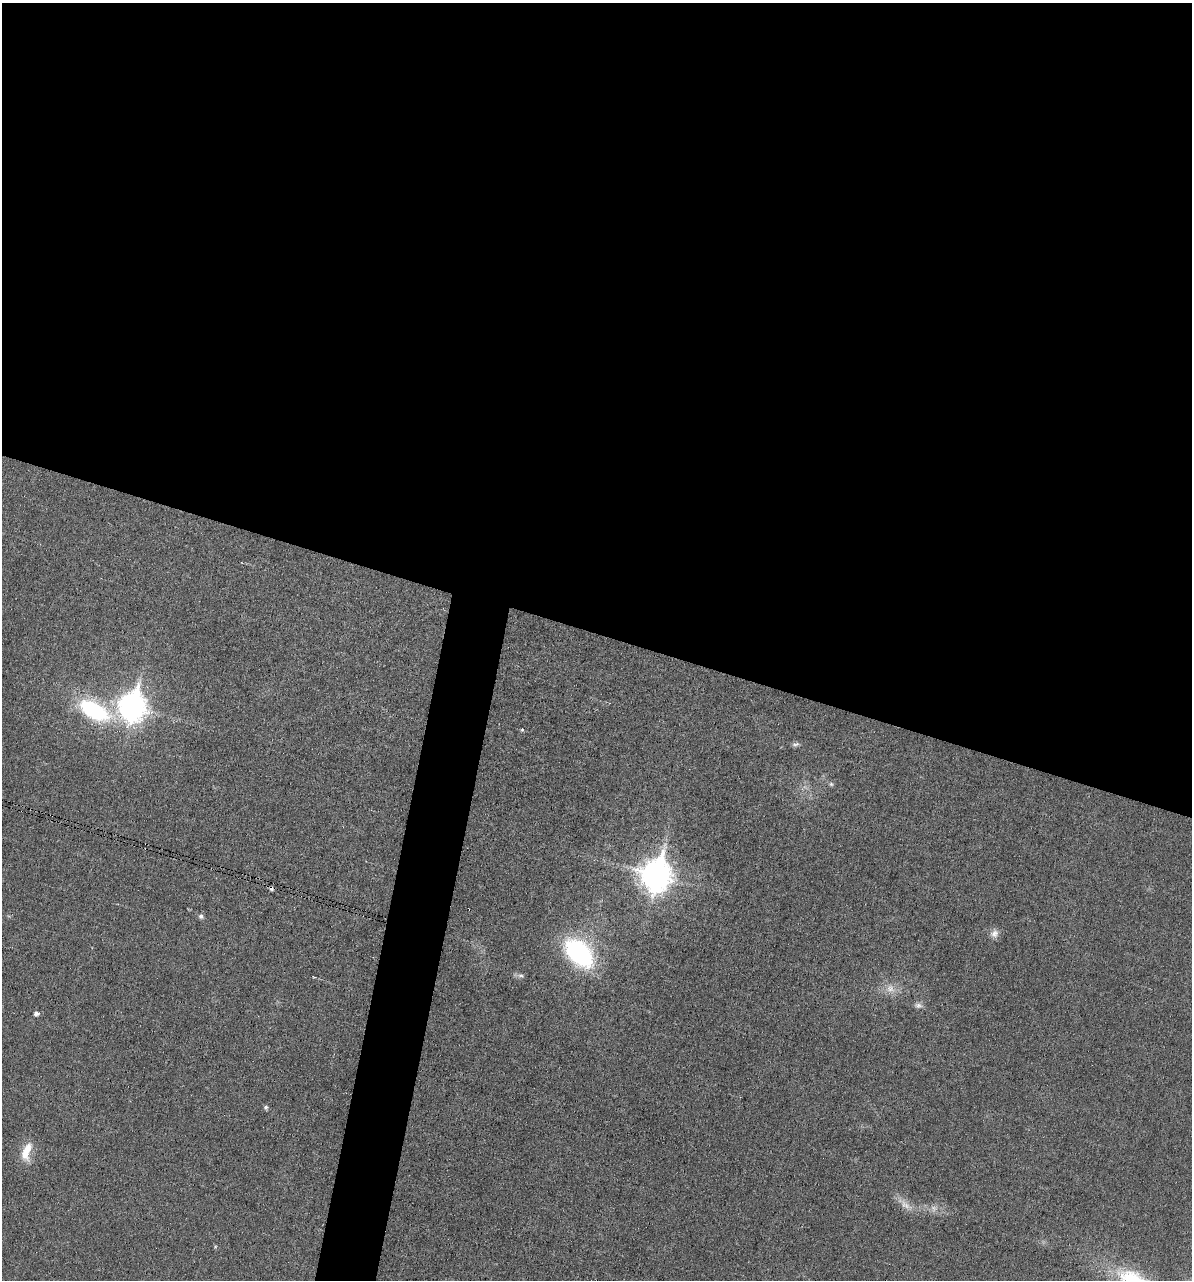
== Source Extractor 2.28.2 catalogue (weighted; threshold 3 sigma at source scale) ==
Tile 3 of 4 x 4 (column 3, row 1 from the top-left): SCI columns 2504-3693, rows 3837-5114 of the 5132 x 5115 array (HDU 1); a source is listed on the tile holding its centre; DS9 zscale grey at full resolution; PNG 1194 x 1282 px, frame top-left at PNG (2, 3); no overlay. Shown black and unused: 52% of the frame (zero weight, under 3 of 6 exposures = <1% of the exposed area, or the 3 px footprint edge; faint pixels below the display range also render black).
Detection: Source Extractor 2.28.2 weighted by HDU 2 'WHT'; one run over the whole footprint, this tile lists its part. Background 0.0195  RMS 0.0036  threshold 0.0145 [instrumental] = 3 sigma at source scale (4.09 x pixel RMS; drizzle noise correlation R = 1.36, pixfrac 0.8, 0.05/0.05 arcsec/px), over >= 5 px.
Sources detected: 19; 2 too faint to see at this stretch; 1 cosmic-ray / hot-pixel residue — not listed; the other 16 listed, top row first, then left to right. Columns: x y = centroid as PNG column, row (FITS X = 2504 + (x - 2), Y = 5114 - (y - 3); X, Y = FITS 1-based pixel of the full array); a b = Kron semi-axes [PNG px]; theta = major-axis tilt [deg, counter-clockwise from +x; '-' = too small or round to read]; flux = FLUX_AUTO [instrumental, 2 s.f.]
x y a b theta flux
132 706 13 10 78 310
94 710 39 18 -26 37
522 730 4 4 - 0.42
795 744 11 6 12 0.94
831 784 6 6 - 0.62
656 875 12 10 78 510
201 916 7 6 - 0.92
994 933 12 11 - 2
579 953 27 17 -45 60
521 976 11 5 -11 0.94
890 989 15 12 -46 3.9
918 1005 12 7 -7 1.4
36 1013 5 5 - 1.4
266 1107 6 6 - 0.7
26 1151 26 11 75 6.5
215 1247 5 3 - 0.31